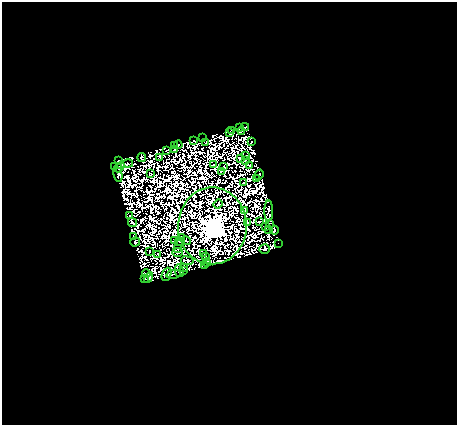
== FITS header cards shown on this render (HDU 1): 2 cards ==
NAXIS1  =                  455
NAXIS2  =                  423

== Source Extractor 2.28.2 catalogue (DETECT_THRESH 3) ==
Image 455 x 423 px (HDU 1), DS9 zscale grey, 1 PNG px = 1 image px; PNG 459 x 427 px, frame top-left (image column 1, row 423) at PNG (2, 2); each listed source drawn as its Kron ellipse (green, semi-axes under 4 px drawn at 4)
Background 2.79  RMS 7.7e-04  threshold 0.00231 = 3 sigma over >= 5 px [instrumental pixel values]
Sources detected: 138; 70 with non-positive FLUX_AUTO (blend fragments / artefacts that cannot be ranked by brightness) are neither listed nor drawn; the other 68 listed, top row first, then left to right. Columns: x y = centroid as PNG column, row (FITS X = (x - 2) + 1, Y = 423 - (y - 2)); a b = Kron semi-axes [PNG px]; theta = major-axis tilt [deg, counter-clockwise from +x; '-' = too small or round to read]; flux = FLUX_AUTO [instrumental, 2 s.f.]
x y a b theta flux
245 127 4 3 - 51
240 128 3 2 - 8.6
232 130 4 2 - 9
242 132 3 2 - 58
229 133 2 2 - 41
203 138 2 2 - 51
194 140 3 2 - 47
252 142 3 2 - 26
205 143 3 2 - 14
174 145 3 3 - 120
178 145 4 2 - 71
167 150 3 2 - 80
175 150 3 2 - 56
245 155 3 2 - 1.9
160 157 3 3 - 15
142 158 4 3 - 5.9
240 159 4 3 - 80
245 160 3 2 - 37
118 161 4 3 - 120
127 164 6 2 13 21
214 165 3 2 - 41
249 165 3 2 - 31
115 166 4 3 - 170
119 167 6 3 46 64
223 167 3 2 - 45
221 172 3 2 - 10
118 174 8 4 -78 19
150 174 3 3 - 12
259 175 5 2 - 3.9
256 178 3 2 - 62
244 183 2 2 - 35
218 204 5 2 - 28
245 211 3 2 - 13
269 211 10 4 -89 25
130 216 3 2 - 67
260 221 3 2 - 39
132 223 5 3 - 32
248 223 3 2 - 58
269 224 3 2 - 25
212 226 38 34 90 260000
266 227 3 2 - 80
269 229 2 2 - 37
274 230 4 3 - 30
133 236 2 2 - 23
181 238 3 2 - 38
174 241 3 2 - 12
186 241 5 2 - 5.6
135 242 5 3 - 65
180 242 5 2 - 33
278 243 2 2 - 43
177 249 2 2 - 6
265 249 5 5 - 200
150 252 2 2 - 42
177 252 5 2 - 48
203 253 2 2 - 15
157 254 2 2 - 29
206 257 2 2 - 14
187 261 6 3 -9 22
206 263 4 2 - 62
205 266 3 3 - 99
184 267 3 2 - 28
179 271 6 2 -77 56
184 271 3 2 - 82
146 273 4 2 - 91
167 274 7 4 68 140
174 274 7 2 11 93
148 278 5 4 - 110
144 279 3 2 - 54
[70 non-positive-flux detections neither listed nor drawn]